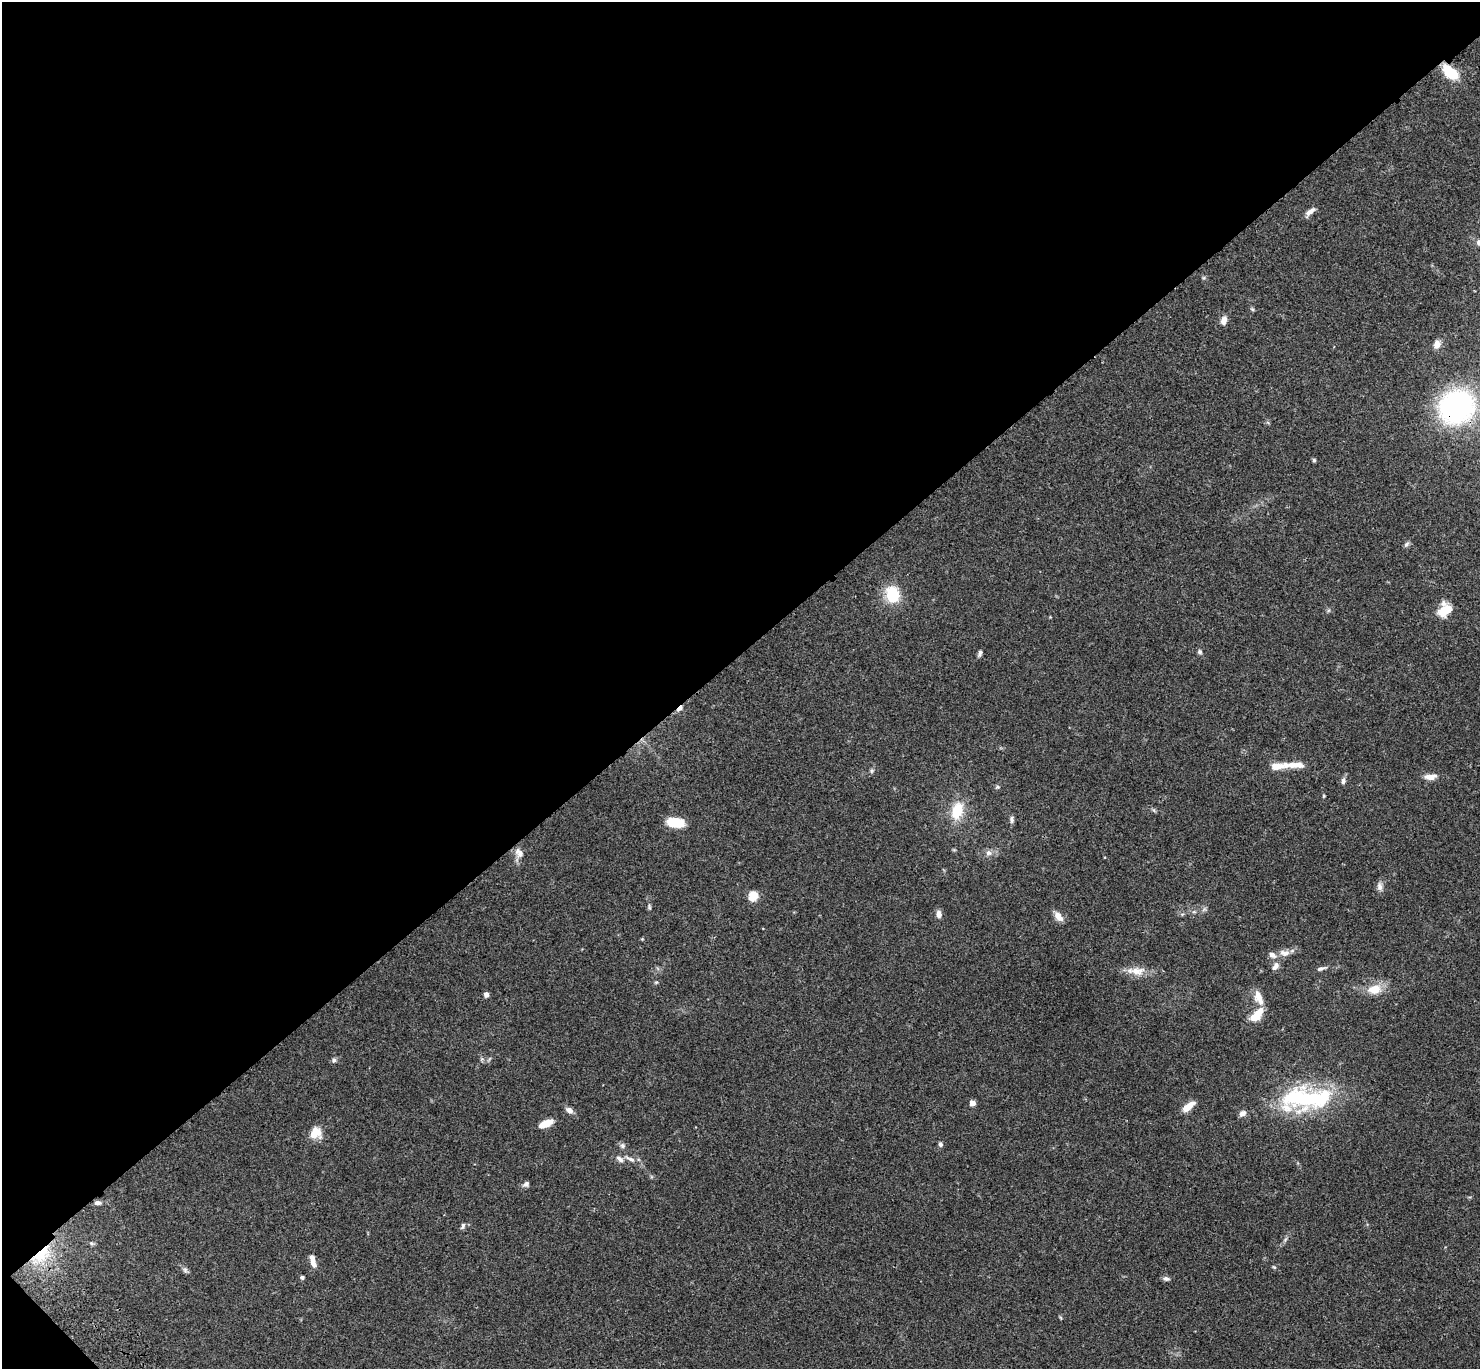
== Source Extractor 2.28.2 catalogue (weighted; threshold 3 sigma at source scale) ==
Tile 5 of 4 x 4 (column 1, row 2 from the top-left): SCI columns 121-1598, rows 3125-4491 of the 6132 x 6118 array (HDU 1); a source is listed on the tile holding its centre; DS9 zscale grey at full resolution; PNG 1482 x 1371 px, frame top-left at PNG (2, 2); no overlay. Shown black and unused: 48% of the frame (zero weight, under 3 of 4 exposures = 6% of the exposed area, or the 3 px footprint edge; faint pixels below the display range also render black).
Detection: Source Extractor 2.28.2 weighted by HDU 2 'WHT'; one run over the whole footprint, this tile lists its part. Background 0.0592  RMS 0.0053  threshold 0.0239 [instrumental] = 3 sigma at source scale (4.5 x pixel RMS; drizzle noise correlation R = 1.50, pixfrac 1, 0.05/0.05 arcsec/px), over >= 5 px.
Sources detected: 70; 1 inside a brighter object's white glare — not listed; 6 inside a brighter listed object's ellipse — not listed separately; the other 63 listed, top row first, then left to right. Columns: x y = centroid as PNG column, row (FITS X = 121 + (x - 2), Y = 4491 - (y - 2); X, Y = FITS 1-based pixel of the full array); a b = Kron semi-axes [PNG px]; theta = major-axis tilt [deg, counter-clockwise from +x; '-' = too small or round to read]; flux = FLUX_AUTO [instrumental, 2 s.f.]
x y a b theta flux
1450 72 20 11 -37 14
1310 212 15 6 42 2.7
1204 278 6 4 -17 0.69
1252 309 6 4 -44 0.68
1224 320 9 6 74 3.5
1437 344 10 8 74 3
1456 407 31 28 26 110
1314 460 5 4 - 0.87
1406 544 9 5 45 1.2
892 595 19 14 -81 18
1446 610 16 12 38 11
1200 652 6 6 - 1.1
980 653 8 4 68 1.3
680 708 9 4 45 1.9
1278 766 27 8 8 6.9
871 771 6 4 90 0.88
1430 777 16 7 5 4
1343 781 9 6 82 1.6
997 787 6 5 - 0.81
1324 796 4 4 - 0.52
957 811 18 11 73 15
1012 820 10 5 -88 1.4
675 822 16 9 -7 14
519 853 15 10 -59 3.7
988 853 8 8 - 2.1
1380 886 12 7 -85 2.3
753 896 5 5 - 27
649 907 9 3 -79 0.9
1204 909 7 4 55 1.1
939 914 7 6 - 3
1058 916 13 7 -53 4
1284 953 14 9 -5 3.6
1275 966 12 7 50 2.7
1321 968 15 5 16 1.6
1136 971 28 11 -1 7.2
656 982 5 4 - 0.62
1374 989 19 13 12 8.4
486 994 4 4 - 3.3
1258 996 14 10 -77 5.4
1257 1014 18 8 47 8
334 1060 7 6 - 1.2
1307 1098 63 27 6 65
972 1103 4 4 - 4.7
1188 1106 14 6 37 6.3
569 1110 9 6 -39 2.5
1242 1113 8 6 28 2.2
546 1124 16 7 24 6.1
316 1133 15 14 - 7.1
940 1144 6 5 - 1.3
622 1146 7 7 - 1.4
630 1159 16 6 -27 3.1
526 1184 9 6 40 1.4
98 1203 9 5 -1 1.6
463 1226 9 5 68 1.3
1285 1239 9 3 45 1
91 1243 7 5 -2 1
41 1254 33 13 42 20
313 1262 16 6 -75 4.3
1274 1267 6 4 -44 0.65
185 1270 8 6 -88 1.2
302 1277 5 5 - 0.85
1166 1278 9 6 -15 1.5
1061 1318 6 4 -71 0.56
Overlapping masked pixels (flux is a lower limit): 4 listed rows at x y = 1450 72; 1456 407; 680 708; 41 1254
Isophote crosses this tile's border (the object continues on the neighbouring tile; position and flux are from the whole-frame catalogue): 1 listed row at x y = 1456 407